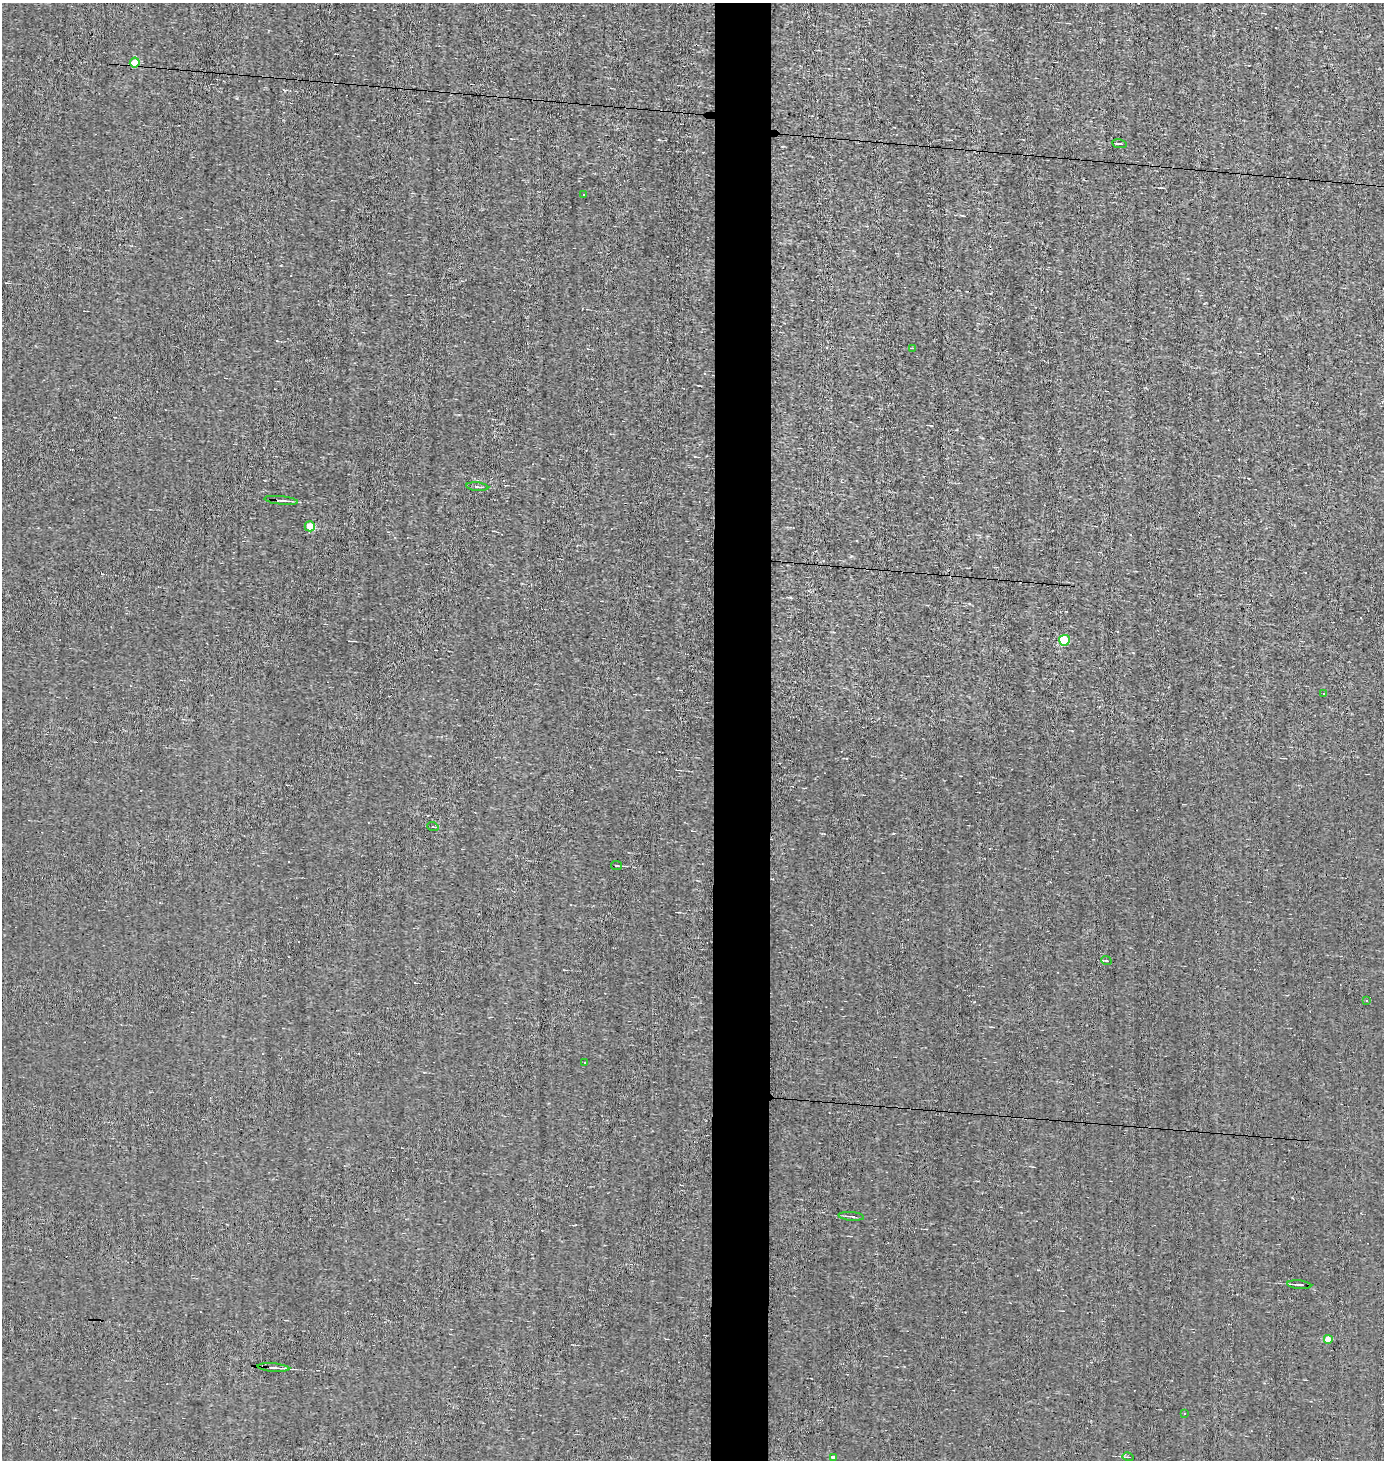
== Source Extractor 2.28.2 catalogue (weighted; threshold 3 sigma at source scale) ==
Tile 5 of 3 x 3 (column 2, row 2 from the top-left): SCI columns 1469-2850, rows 1460-2917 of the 4380 x 4376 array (HDU 1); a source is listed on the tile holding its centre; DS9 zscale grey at full resolution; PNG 1386 x 1462 px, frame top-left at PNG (2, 3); each listed source drawn as its Kron ellipse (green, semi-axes under 4 px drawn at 4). Shown black and unused: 4% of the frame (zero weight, under 3 of 4 exposures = <1% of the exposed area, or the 3 px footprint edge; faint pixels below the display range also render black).
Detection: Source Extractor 2.28.2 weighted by HDU 2 'WHT'; one run over the whole footprint, this tile lists its part. Background -0.00115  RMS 0.05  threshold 0.225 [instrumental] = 3 sigma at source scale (4.5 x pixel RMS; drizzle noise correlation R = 1.50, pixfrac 1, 0.05/0.05 arcsec/px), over >= 5 px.
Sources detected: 33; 12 cosmic-ray / hot-pixel residue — neither listed nor drawn; the other 21 listed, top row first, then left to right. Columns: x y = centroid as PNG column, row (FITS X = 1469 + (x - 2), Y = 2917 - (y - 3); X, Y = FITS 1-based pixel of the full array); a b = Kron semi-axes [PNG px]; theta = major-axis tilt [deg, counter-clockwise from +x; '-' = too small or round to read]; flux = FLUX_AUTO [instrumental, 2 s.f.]
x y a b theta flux
135 62 5 5 - 140
1119 144 7 2 -11 8.8
584 195 3 2 - 8.8
912 348 3 2 - 7.3
477 487 11 3 -5 9.8
281 500 17 3 -6 16
310 526 5 5 - 170
1064 640 5 5 - 330
1323 693 3 2 - 5.6
433 827 6 3 -18 3.9
617 866 5 2 - 5.5
1106 960 5 3 - 4.2
1367 1001 3 3 - 4.2
585 1062 3 3 - 17
851 1216 13 2 -5 11
1299 1285 12 3 -6 12
1328 1339 4 4 - 63
273 1367 16 3 -4 20
1184 1413 3 2 - 4.6
833 1457 4 3 - 22
1128 1457 5 3 - 5.7
Overlapping masked pixels (flux is a lower limit): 1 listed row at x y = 135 62
Unlisted compact peaks at least as high as the median listed source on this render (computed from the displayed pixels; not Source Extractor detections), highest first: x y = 851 556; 237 98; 790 597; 659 139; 931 426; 974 1002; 893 833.